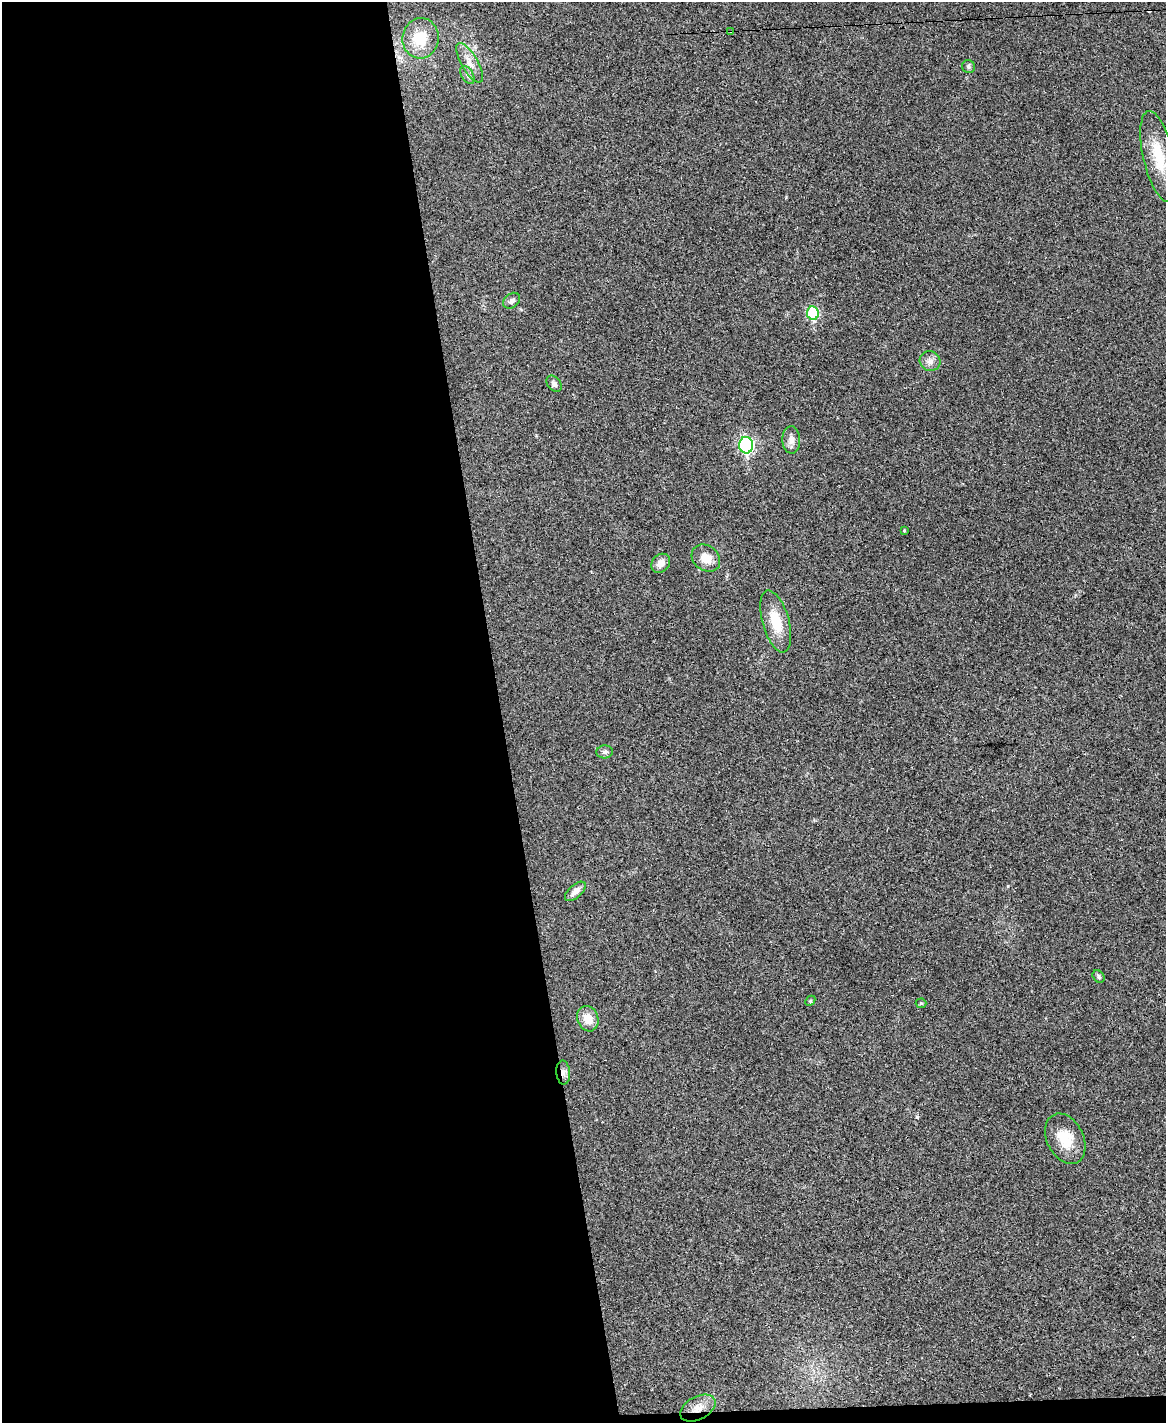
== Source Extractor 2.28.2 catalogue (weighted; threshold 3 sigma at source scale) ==
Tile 9 of 4 x 3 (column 1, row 3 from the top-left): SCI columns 1-1164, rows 242-1662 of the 4656 x 4633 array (HDU 1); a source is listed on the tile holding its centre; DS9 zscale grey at full resolution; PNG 1168 x 1425 px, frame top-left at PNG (2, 2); each listed source drawn as its Kron ellipse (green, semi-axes under 4 px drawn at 4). Shown black and unused: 44% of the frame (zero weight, under 3 of 4 exposures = <1% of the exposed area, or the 3 px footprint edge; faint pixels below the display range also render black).
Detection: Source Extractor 2.28.2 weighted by HDU 2 'WHT'; one run over the whole footprint, this tile lists its part. Background 0.0392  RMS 0.0044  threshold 0.0196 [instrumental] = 3 sigma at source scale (4.5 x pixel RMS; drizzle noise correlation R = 1.50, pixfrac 1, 0.05/0.05 arcsec/px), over >= 5 px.
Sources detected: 26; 1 cosmic-ray / hot-pixel residue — neither listed nor drawn; the other 25 listed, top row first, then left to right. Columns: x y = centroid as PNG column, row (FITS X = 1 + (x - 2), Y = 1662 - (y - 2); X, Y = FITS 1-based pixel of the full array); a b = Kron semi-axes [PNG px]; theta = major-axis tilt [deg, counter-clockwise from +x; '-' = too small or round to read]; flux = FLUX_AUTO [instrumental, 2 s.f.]
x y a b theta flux
730 31 3 2 - 0.31
421 38 20 18 84 13
470 63 22 8 -60 4.4
969 67 7 6 - 1.1
467 75 10 6 -59 1.4
1159 156 46 15 -77 16
512 301 9 7 39 1.8
813 313 7 6 - 28
930 361 10 9 - 2.5
554 384 9 6 -51 1.5
791 440 14 9 -87 2.9
746 445 8 7 - 79
904 531 4 3 - 0.41
706 558 15 12 -37 5.8
661 563 10 8 47 3.4
776 621 32 13 -74 12
605 752 8 6 5 1.2
575 891 12 6 41 2.7
1099 976 7 5 -50 0.87
810 1001 6 4 46 0.52
921 1003 5 5 - 0.5
588 1019 13 10 -70 5.7
563 1072 12 7 -85 2.3
1065 1139 27 18 -63 11
698 1408 19 11 28 5.2
Overlapping masked pixels (flux is a lower limit): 3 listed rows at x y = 730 31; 563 1072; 698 1408
Isophote crosses this tile's border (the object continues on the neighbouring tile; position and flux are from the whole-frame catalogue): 1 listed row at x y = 1159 156
Unlisted compact peaks at least as high as the median listed source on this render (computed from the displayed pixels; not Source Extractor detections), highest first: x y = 917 1117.